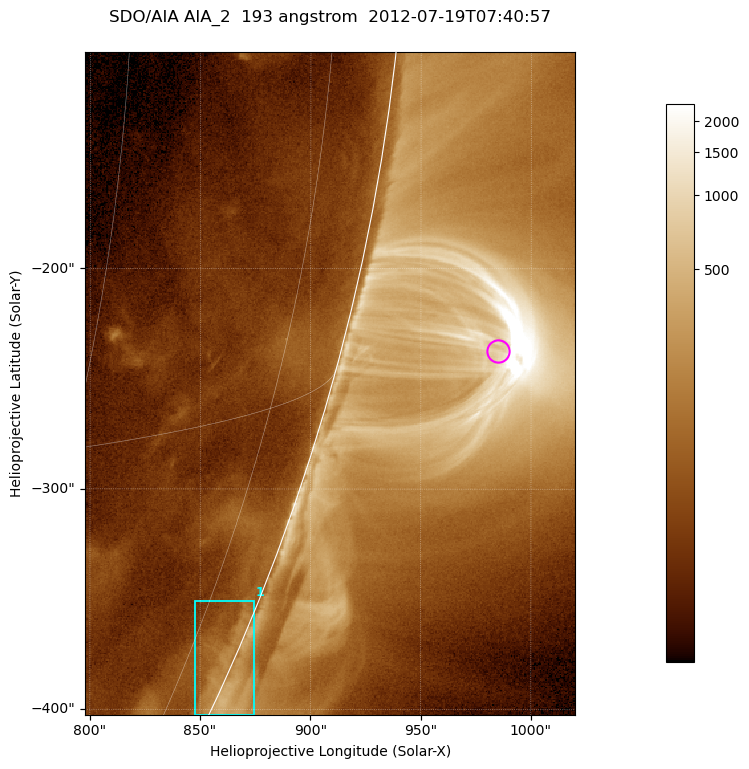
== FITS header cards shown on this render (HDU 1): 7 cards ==
TELESCOP= 'SDO/AIA '           / For AIA: SDO/AIA
INSTRUME= 'AIA_2   '           / For AIA: AIA_ATA1, AIA_ATA2, AIA_ATA3 or AIA_AT
WAVELNTH=                  193 / [angstrom] Wavelength
WAVEUNIT= 'angstrom'           / Wavelength unit: angstrom
DATE-OBS= '2012-07-19T07:40:57.352' / [ISO] Date when observation started; ISO 8
CTYPE1  = 'HPLN-TAN'           / CTYPE1; Typically HPLN
CTYPE2  = 'HPLT-TAN'           / CTYPE2; Typically HPLT

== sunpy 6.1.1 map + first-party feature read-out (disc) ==
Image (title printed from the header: SDO/AIA AIA_2  193 angstrom  2012-07-19T07:40:57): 370 x 500 px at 0.601 arcsec/px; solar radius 944 arcsec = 1572 px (partial field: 1.2% of the solar disc is inside the frame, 48% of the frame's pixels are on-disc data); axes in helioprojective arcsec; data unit not stated in the header (colour bar unlabelled)
Orientation: roll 0.0563 deg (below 1 deg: not rotated)
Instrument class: DISC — disc imager (sunpy class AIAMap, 193 A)
Bright regions (active regions / flare kernels): reference = the on-disc median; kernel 3 px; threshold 5 sigma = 79.9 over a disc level ~40.3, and >= 1.15x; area >= 185 px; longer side >= 4 px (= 2.4 arcsec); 1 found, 1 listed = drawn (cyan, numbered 1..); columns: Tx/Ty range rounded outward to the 2 arcsec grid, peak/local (2 s.f.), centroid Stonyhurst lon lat
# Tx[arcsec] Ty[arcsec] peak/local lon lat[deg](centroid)
1 848..874 -404..-350 7.5 +82 -23
Off-limb structures (1.02-1.3 R_sun): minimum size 92 px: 2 found; the strongest spans PA ~250..260 deg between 1.02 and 1.14 R_sun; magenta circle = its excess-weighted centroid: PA ~255 deg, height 1.07 R_sun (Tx ~984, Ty ~-238 arcsec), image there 7.2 x the reference